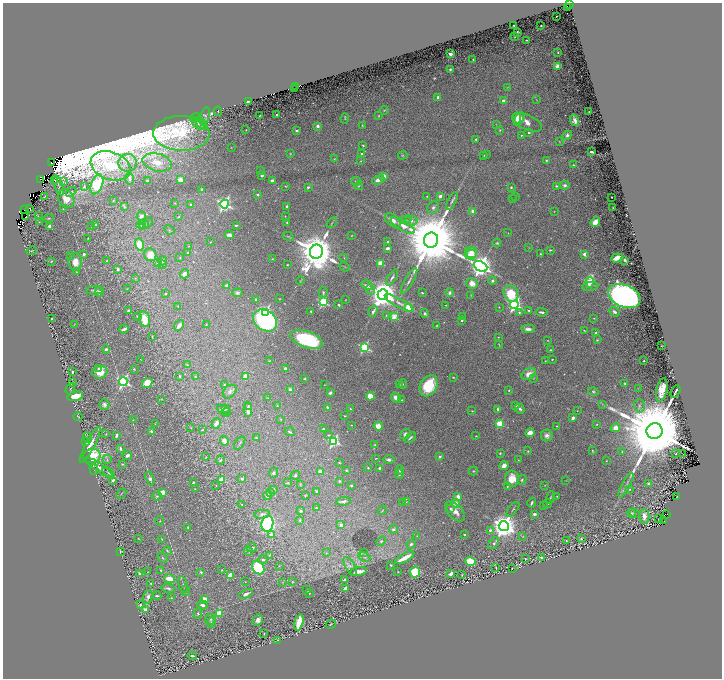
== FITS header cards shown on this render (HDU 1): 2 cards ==
NAXIS1  =                 1439
NAXIS2  =                 1352

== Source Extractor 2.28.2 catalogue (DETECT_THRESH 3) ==
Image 1439 x 1352 px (HDU 1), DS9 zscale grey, zoomed out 1/2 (1 PNG px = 2 x 2 image px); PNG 724 x 680 px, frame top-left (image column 2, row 1351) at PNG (3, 3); each listed source drawn as its Kron ellipse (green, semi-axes under 4 px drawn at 4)
Background 0.394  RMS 0.017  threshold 0.0495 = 3 sigma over >= 5 px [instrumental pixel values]
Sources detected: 645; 68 cannot appear on this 1/2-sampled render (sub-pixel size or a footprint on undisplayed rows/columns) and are neither listed nor drawn; of the other 577, the 500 brightest by FLUX_AUTO listed and drawn (77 fainter detections omitted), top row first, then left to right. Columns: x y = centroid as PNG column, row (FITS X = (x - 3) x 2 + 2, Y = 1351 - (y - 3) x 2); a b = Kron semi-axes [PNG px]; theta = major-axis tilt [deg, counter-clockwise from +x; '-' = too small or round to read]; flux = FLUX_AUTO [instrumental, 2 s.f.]
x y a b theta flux
569 4 2 1 - 16
568 7 2 1 - 14
557 16 2 2 - 3.3
514 25 2 2 - 5.3
541 25 2 2 - 1.9
517 32 3 2 - 4.2
515 37 2 1 - 1.4
526 40 2 1 - 1.8
558 52 2 2 - 2.2
450 54 2 2 - 45
473 59 2 1 - 1.8
558 66 3 3 - 43
450 70 3 2 - 5
295 86 3 1 - 1.8
508 87 3 3 - 2.7
295 89 2 1 - 3.3
438 97 3 3 - 11
536 100 3 2 - 1.5
248 101 3 2 - 2.7
503 101 4 3 - 14
384 110 4 3 - 2.9
218 111 4 3 - 2.9
589 112 2 2 - 2.1
277 115 2 2 - 3.5
205 116 10 4 77 8.1
259 116 2 2 - 2.3
379 116 3 2 - 2
195 118 5 3 - 4.1
345 118 5 3 - 3
517 118 5 3 - 30
519 119 7 4 59 51
575 120 6 4 -73 15
527 122 16 7 -24 43
198 123 7 5 -40 13
201 124 7 4 -44 8.8
496 124 3 2 - 1.3
362 125 3 1 - 2.2
318 126 2 2 - 30
246 130 2 1 - 1.3
500 130 3 3 - 2.4
297 131 3 2 - 5.7
181 133 28 17 -2 500
529 133 2 2 - 8.2
521 135 2 2 - 3.4
567 135 5 4 - 9.3
476 139 2 2 - 8
559 141 3 2 - 1.4
363 145 3 2 - 2.5
231 147 3 2 - 1.4
591 152 3 2 - 6
290 154 3 2 - 1.9
362 154 2 2 - 14
486 154 2 2 - 1.9
403 155 5 3 - 3.4
484 155 2 2 - 1.8
334 159 4 2 - 2
546 160 3 3 - 3.5
361 161 2 2 - 2
157 162 15 8 -14 55
51 163 2 1 - 18
128 163 9 8 - 28
573 165 2 2 - 3.7
110 166 20 14 -20 190
261 170 3 2 - 1.8
262 175 3 2 - 6.5
384 176 3 3 - 24
129 178 6 3 -79 9.7
40 179 2 1 - 17
55 180 3 1 - 1.6
180 180 3 3 - 50
272 180 2 2 - 37
378 180 6 3 21 23
147 181 2 2 - 6.3
356 181 5 3 - 6.4
63 182 3 2 - 1.5
97 184 10 6 68 150
58 185 11 1 -69 6
565 185 5 4 - 7.8
285 186 4 3 - 2.2
359 186 4 3 - 2.9
556 186 3 2 - 4.2
84 187 4 3 - 3.7
308 187 3 2 - 6.3
511 187 3 2 - 4.6
202 189 3 2 - 2.8
71 192 6 4 41 3.9
258 195 3 2 - 5.7
427 196 2 2 - 1.6
440 196 2 2 - 24
45 197 3 1 - 2.1
516 197 3 2 - 1.5
612 197 2 1 - 1.5
66 198 10 8 -61 43
512 199 3 2 - 1.3
113 201 3 2 - 2
452 201 9 3 63 7.6
175 203 3 3 - 2.1
191 204 2 2 - 5.4
224 204 4 4 - 850
287 206 2 2 - 8.1
124 207 4 3 - 3.4
612 207 2 1 - 1.3
30 208 2 1 - 23
433 208 7 5 46 9.8
63 209 4 2 - 1.9
24 210 2 1 - 26
473 211 2 2 - 54
554 211 2 2 - 1.2
38 216 3 2 - 1.7
141 216 5 3 - 9.3
285 216 2 1 - 1.4
25 217 2 1 - 17
178 217 3 3 - 2.5
49 218 5 3 - 3.2
406 220 6 3 21 4.1
393 221 9 5 -40 21
411 221 6 5 - 14
39 222 2 1 - 1.4
287 222 2 2 - 2.3
595 222 5 3 - 41
148 223 6 3 50 4.7
332 223 6 3 44 3.5
96 225 3 2 - 2.4
143 225 6 4 9 7.5
236 225 3 2 - 4.3
403 225 14 5 -31 26
49 226 3 3 - 12
92 226 3 2 - 2.3
142 227 3 2 - 2.3
169 230 5 3 - 3.5
508 233 3 2 - 1.5
229 235 5 3 - 20
352 235 3 2 - 1.8
288 236 6 3 -29 3.1
88 238 3 2 - 1.9
431 240 7 7 - 48000
210 242 3 2 - 1.5
388 242 3 2 - 4.1
497 243 4 3 - 4.1
139 245 6 4 -76 65
189 246 3 2 - 1.7
529 247 3 2 - 1.5
388 248 3 2 - 12
550 250 3 2 - 4
32 251 5 2 - 2.1
316 252 7 6 - 14000
471 252 6 5 - 40
188 253 2 2 - 4.6
84 254 3 3 - 7
541 254 3 3 - 2.6
584 254 2 2 - 33
70 255 3 2 - 1.8
150 255 6 6 - 48
470 255 6 5 - 29
180 257 3 2 - 1.6
344 258 2 2 - 1.5
617 258 6 3 21 53
272 259 2 2 - 1.4
107 260 2 2 - 1.6
625 260 3 2 - 6.4
51 261 3 2 - 2.2
163 261 4 4 - 7.3
75 262 9 6 90 35
157 263 3 2 - 1.9
380 263 3 2 - 96
163 264 3 2 - 2.9
287 265 2 2 - 1.9
481 266 7 5 -27 3300
344 267 5 2 - 2.7
118 269 3 3 - 4.9
77 272 3 2 - 2.4
184 274 5 4 - 17
135 278 3 3 - 2.1
392 278 9 3 58 6.7
300 281 4 3 - 2.9
409 281 14 3 60 11
492 281 4 3 - 7.8
590 282 5 3 - 170
472 283 6 5 - 36
227 285 3 2 - 9.5
367 285 6 4 -30 15
590 286 8 4 6 13
127 289 3 2 - 1.6
370 289 5 4 - 7
95 290 9 4 3 10
99 292 4 4 - 12
323 292 5 3 - 5.1
237 293 5 4 - 7.2
422 293 2 2 - 3.4
449 293 4 3 - 6.7
165 294 2 2 - 3
383 294 5 5 - 6700
511 294 9 7 -64 130
471 295 3 2 - 1.4
624 296 17 11 -23 2100
279 299 2 2 - 1.5
256 300 3 2 - 5.8
346 300 2 1 - 1.4
323 302 4 3 - 330
399 303 16 4 -28 15
339 305 3 2 - 4.7
446 305 2 2 - 1.6
514 305 4 4 - 810
178 306 2 2 - 1.7
409 307 3 3 - 200
499 307 2 2 - 2.2
129 311 2 2 - 16
311 311 2 2 - 3
373 311 6 3 52 12
529 311 3 3 - 6.7
265 312 3 3 - 600
519 312 3 3 - 4.5
542 312 6 3 -8 7.7
615 312 5 3 - 12
425 314 4 3 - 6.2
386 315 3 3 - 2.7
138 316 3 3 - 2.5
394 317 3 3 - 100
462 317 3 3 - 2
594 318 3 2 - 1.8
51 319 2 2 - 1.9
145 319 8 5 -76 49
462 320 3 2 - 5.4
265 321 13 10 -34 760
74 324 3 2 - 1.3
206 324 4 2 - 1.8
179 325 6 3 51 18
437 326 3 2 - 2.5
124 329 5 2 - 10
528 329 7 3 -3 15
584 331 4 2 - 1.8
596 333 3 2 - 4.3
152 337 3 2 - 2.2
498 337 3 2 - 1.7
306 339 17 8 -19 270
548 340 3 2 - 1.9
597 340 3 2 - 2.5
499 345 4 2 - 2
662 346 3 1 - 1.7
364 347 4 4 - 390
106 349 4 3 - 8.6
551 350 3 2 - 3.5
141 359 3 2 - 1.4
552 359 2 2 - 2.5
269 361 3 3 - 2
545 361 3 2 - 1.6
644 361 2 2 - 1.8
187 365 2 2 - 1.5
99 369 4 3 - 8.7
134 369 3 3 - 3.8
285 369 3 3 - 8.4
72 372 3 2 - 4.1
100 372 8 6 13 53
529 374 8 5 33 30
180 376 3 2 - 3
245 376 3 3 - 49
195 377 3 3 - 2.6
453 377 3 2 - 2.8
533 378 3 2 - 1.3
304 379 2 2 - 3.3
123 381 4 4 - 680
72 383 4 3 - 4.1
147 383 5 5 - 62
625 383 2 2 - 3
403 384 4 2 - 2.5
224 385 3 3 - 2.1
324 385 3 2 - 1.3
400 385 4 2 - 1.8
429 386 11 8 60 150
638 388 3 2 - 1.5
70 389 6 2 60 2.8
290 390 3 3 - 26
509 390 3 2 - 3.2
662 390 12 5 77 51
230 392 8 5 44 11
593 392 5 4 - 5.1
675 392 7 2 62 5.8
330 393 4 3 - 11
75 396 8 4 14 65
370 396 4 4 - 45
268 398 2 2 - 1.5
396 398 5 4 - 18
162 399 2 2 - 1.4
402 400 3 2 - 3.1
104 404 5 5 - 11
602 404 4 2 - 3.1
516 405 3 3 - 3.1
249 406 4 3 - 8.7
277 406 3 2 - 1.7
639 406 6 5 - 9.2
327 407 3 2 - 6.4
226 409 3 2 - 3.4
248 409 7 3 -87 18
350 409 3 2 - 3.6
498 409 4 2 - 4.5
520 409 5 3 - 6.5
223 410 7 3 -25 7.5
472 411 3 2 - 1.9
577 411 2 2 - 1.4
226 412 4 2 - 11
345 416 2 2 - 2.7
78 417 4 2 - 1.8
573 418 3 2 - 15
281 419 2 2 - 1.3
133 420 2 2 - 1.7
216 423 6 4 60 14
155 424 3 2 - 1.7
500 424 3 3 - 150
597 424 3 2 - 2.4
351 425 2 2 - 1.5
378 426 4 4 - 36
557 426 2 2 - 2.4
191 428 3 2 - 1.4
615 428 5 4 - 29
324 429 3 2 - 4.7
202 430 2 2 - 2
151 431 3 3 - 6.9
655 431 8 8 - 83000
290 432 5 2 - 3.3
530 433 5 4 - 34
106 434 4 2 - 1.9
405 434 6 4 35 9.9
328 435 4 3 - 4.1
116 436 3 2 - 7.3
476 436 2 1 - 1.7
547 436 6 5 - 13
87 438 5 3 - 4.3
256 438 2 2 - 3.2
410 438 6 2 40 6.4
85 441 3 2 - 1.3
224 441 5 3 - 22
334 441 4 4 - 490
240 443 8 3 54 4.4
90 445 20 5 63 31
375 445 3 3 - 3.9
120 448 4 2 - 6.9
528 451 2 2 - 3.8
592 451 4 2 - 2.7
622 452 3 3 - 2.6
500 453 3 3 - 3
676 454 3 2 - 3
683 454 2 1 - 45
92 456 9 7 15 180
127 456 5 3 - 9
440 456 4 3 - 6.2
206 457 2 1 - 1.5
376 458 2 1 - 1.6
107 459 4 3 - 3.4
220 460 4 3 - 3.2
389 460 6 4 -2 10
518 460 3 2 - 1.3
606 461 2 2 - 1.6
339 463 3 2 - 2.3
123 464 2 2 - 2.6
504 466 5 3 - 25
99 467 16 3 -34 21
368 468 2 2 - 3.1
379 468 2 2 - 12
94 469 6 2 -73 2.3
346 470 2 2 - 3.2
400 470 4 3 - 7
473 471 5 2 - 2.5
320 472 4 4 - 14
108 473 7 2 -43 3.7
274 473 5 4 - 6.2
399 474 5 3 - 3.8
295 475 5 4 - 4.5
150 478 7 4 -70 9.9
242 479 3 2 - 5.2
512 479 8 7 - 53
113 480 3 2 - 7.7
222 480 3 3 - 60
522 480 5 4 - 4.7
339 481 2 2 - 6.3
566 481 3 2 - 1.4
193 483 4 2 - 4.4
288 483 3 2 - 2.7
300 484 3 2 - 1.9
648 484 4 3 - 6.5
216 485 3 2 - 1.5
351 485 3 2 - 3.9
545 485 3 2 - 1.6
626 485 13 3 62 12
507 486 3 2 - 2.4
195 489 2 1 - 1.7
274 489 3 3 - 4
630 489 2 2 - 2.4
316 491 3 3 - 5.8
162 493 3 3 - 62
271 493 4 3 - 4.6
121 494 6 1 46 2.1
157 496 5 4 - 6.5
267 496 4 3 - 19
305 496 2 2 - 4.8
557 496 2 1 - 1.6
676 496 3 1 - 2.7
458 497 2 2 - 60
550 497 6 2 72 3.7
343 501 7 3 6 9.3
406 502 3 2 - 1.7
403 503 3 2 - 2.9
456 503 4 4 - 31
532 503 5 2 - 6.1
548 503 4 3 - 5.5
242 505 2 2 - 2.5
543 505 3 2 - 1.8
316 508 2 2 - 3.6
450 509 4 3 - 4.8
513 509 9 3 50 4.6
382 510 5 2 - 2.1
301 511 2 2 - 22
455 511 12 7 -45 30
632 513 4 2 - 3
634 513 5 3 - 4.5
262 514 8 4 8 9.8
534 514 4 3 - 6.5
667 514 2 1 - 3.8
644 516 7 5 -88 27
659 519 2 1 - 1.4
300 520 4 3 - 2.5
160 521 4 3 - 3.5
664 521 2 1 - 11
267 524 8 6 79 480
341 525 3 3 - 12
504 526 5 5 - 4300
188 527 2 2 - 3.9
393 529 4 3 - 7.7
490 530 3 3 - 9.2
271 535 3 3 - 14
464 535 2 2 - 3.8
417 536 3 2 - 1.4
523 536 4 3 - 2.5
138 539 2 2 - 1.4
162 539 3 2 - 1.6
581 539 3 2 - 3.6
381 541 5 4 - 7.5
566 541 2 2 - 2.4
494 543 7 3 48 11
411 544 4 4 - 9.2
252 548 5 3 - 9.8
120 551 3 2 - 4.6
167 551 4 2 - 3.4
248 551 5 3 - 4.2
326 553 3 2 - 1.5
364 553 4 2 - 3.1
269 555 3 2 - 2
364 557 6 4 -27 7.8
542 557 4 3 - 7.2
162 558 5 2 - 3.3
405 558 11 3 29 45
525 559 3 2 - 2.5
263 560 4 3 - 5.6
470 561 5 4 - 92
391 565 2 2 - 3.7
279 566 3 2 - 1.4
350 567 11 4 -60 13
496 567 2 1 - 1.5
258 568 7 5 -54 220
512 568 3 2 - 1.8
161 570 3 3 - 4.6
222 570 3 2 - 2
148 572 3 2 - 1.7
201 572 4 3 - 3.7
358 572 9 3 10 25
398 572 2 2 - 1.8
415 572 5 5 - 150
140 573 4 3 - 7.8
451 574 4 2 - 19
230 575 3 3 - 81
462 575 3 2 - 2.3
170 579 5 3 - 63
344 580 4 2 - 6
245 582 3 2 - 1.5
283 582 2 2 - 1.2
292 582 3 3 - 2.8
151 583 4 4 - 4
183 585 8 2 -75 4
168 588 7 3 -9 7.9
345 589 3 3 - 31
307 590 2 2 - 2.7
186 591 5 4 - 5.8
309 593 2 2 - 2.5
246 594 7 3 25 11
157 596 4 3 - 4.2
148 597 7 4 75 16
171 598 2 2 - 2.4
205 599 3 2 - 59
140 605 3 3 - 3.8
202 605 5 3 - 17
145 610 4 3 - 32
219 613 4 3 - 60
198 614 5 4 - 4.8
210 619 5 5 - 6.5
258 620 6 5 - 18
299 622 8 3 77 96
211 623 5 3 - 5.4
331 624 5 2 - 4.2
264 633 3 2 - 1.8
278 640 2 2 - 6.8
192 656 4 2 - 5.9
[77 fainter detections neither listed nor drawn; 68 sub-pixel or undisplayed-footprint detections neither listed nor drawn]